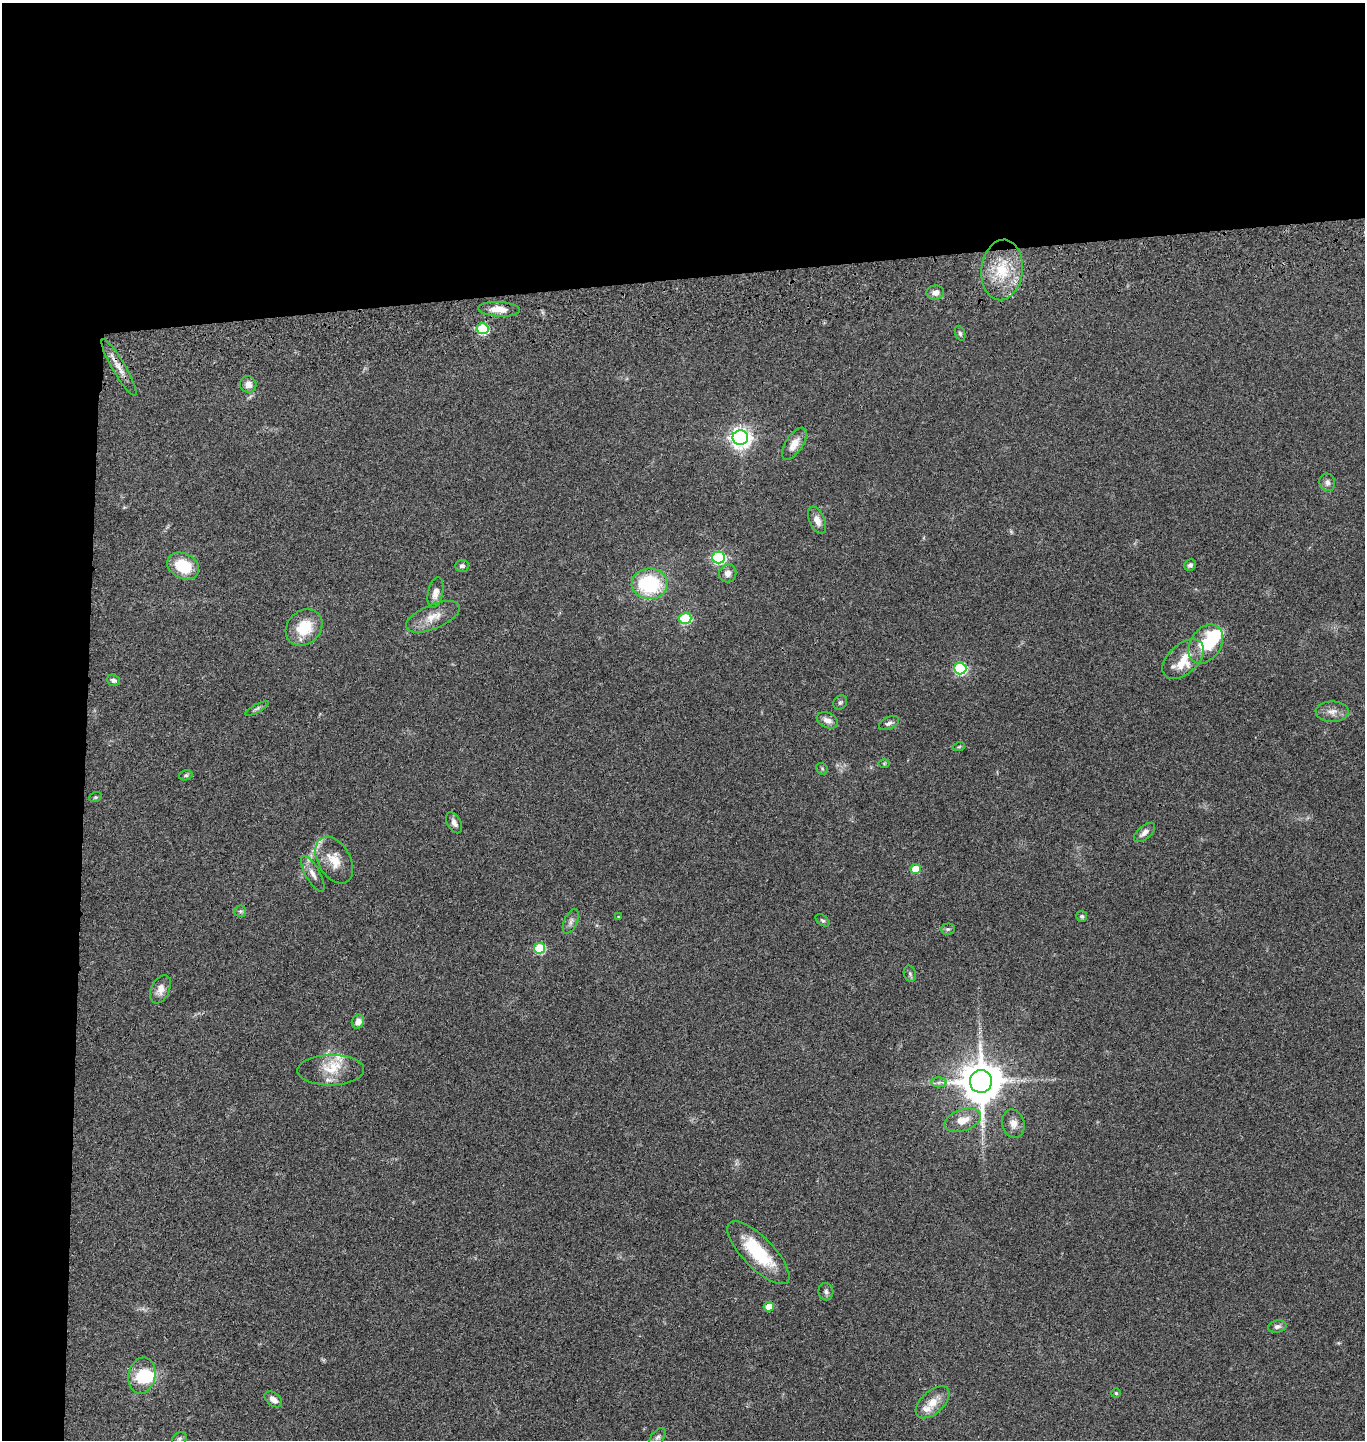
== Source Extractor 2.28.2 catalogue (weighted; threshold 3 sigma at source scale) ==
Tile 1 of 3 x 3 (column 1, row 1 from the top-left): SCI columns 144-1506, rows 2993-4430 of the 4367 x 4546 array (HDU 1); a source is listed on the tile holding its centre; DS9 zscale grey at full resolution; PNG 1367 x 1442 px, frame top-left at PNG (2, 3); each listed source drawn as its Kron ellipse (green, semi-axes under 4 px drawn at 4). Shown black and unused: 24% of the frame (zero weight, under 3 of 4 exposures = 6% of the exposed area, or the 3 px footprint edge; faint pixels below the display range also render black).
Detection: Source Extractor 2.28.2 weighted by HDU 2 'WHT'; one run over the whole footprint, this tile lists its part. Background 0.0643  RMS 0.0059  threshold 0.0266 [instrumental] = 3 sigma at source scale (4.5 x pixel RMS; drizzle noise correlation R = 1.50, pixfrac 1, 0.05/0.05 arcsec/px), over >= 5 px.
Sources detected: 72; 2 inside a brighter object's white glare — neither listed nor drawn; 5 inside a brighter listed object's ellipse — not listed separately; the other 65 listed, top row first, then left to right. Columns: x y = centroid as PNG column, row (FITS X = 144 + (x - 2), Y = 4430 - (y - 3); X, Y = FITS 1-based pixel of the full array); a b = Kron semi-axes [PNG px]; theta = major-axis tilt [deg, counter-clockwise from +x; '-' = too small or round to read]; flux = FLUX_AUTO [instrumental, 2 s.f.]
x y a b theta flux
1002 270 30 20 84 26
935 293 9 7 6 3.6
499 309 21 7 -3 6.7
483 329 6 5 - 41
960 333 8 5 -69 1.1
119 367 32 6 -60 6.3
248 384 8 8 - 4.1
740 437 8 7 - 320
794 444 18 8 57 6.5
1327 482 9 7 -70 2.3
817 520 14 7 -67 5
719 557 6 6 - 88
1190 565 6 5 - 1.5
183 566 17 12 -28 20
462 566 7 6 - 1.6
728 573 9 8 - 3.5
650 584 18 15 -1 44
435 592 15 7 77 4.8
433 617 29 12 23 9.3
685 618 6 5 - 34
304 627 20 16 44 19
1206 644 21 15 56 28
1183 659 24 15 42 12
960 668 6 6 - 73
113 680 6 5 - 1.8
840 702 7 6 - 1.3
257 708 13 4 28 1.5
1332 712 16 10 1 4.7
827 720 11 7 -26 3.9
889 723 11 6 24 1.9
959 747 6 3 19 0.61
884 763 6 4 0 0.6
822 769 6 5 - 1
186 775 7 5 15 1.1
95 797 6 5 - 0.81
454 823 11 6 -61 2.9
1144 832 13 6 41 3.4
334 860 25 16 -60 11
915 869 5 5 - 11
313 874 20 7 -61 4.2
240 911 6 5 - 1.1
1082 916 5 5 - 1.2
618 917 4 2 - 0.39
823 920 8 5 -36 0.96
571 921 13 6 65 2.4
948 929 7 5 1 1.2
540 948 6 5 - 36
910 974 8 6 -74 1.5
160 989 15 9 66 4.7
358 1022 7 6 - 3.7
331 1070 33 15 1 14
981 1081 11 11 - 2100
939 1082 8 5 -1 1.6
963 1120 19 10 18 8
1013 1124 14 11 -75 4.5
758 1253 41 15 -45 33
826 1292 9 7 -81 1.8
769 1307 5 4 - 9.8
1277 1326 9 6 10 2
142 1376 18 13 80 19
1116 1393 5 4 - 0.78
273 1399 10 6 -38 4.1
932 1402 20 11 42 8.5
658 1437 10 6 51 1.8
179 1439 8 6 31 1.3
Overlapping masked pixels (flux is a lower limit): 1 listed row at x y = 119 367